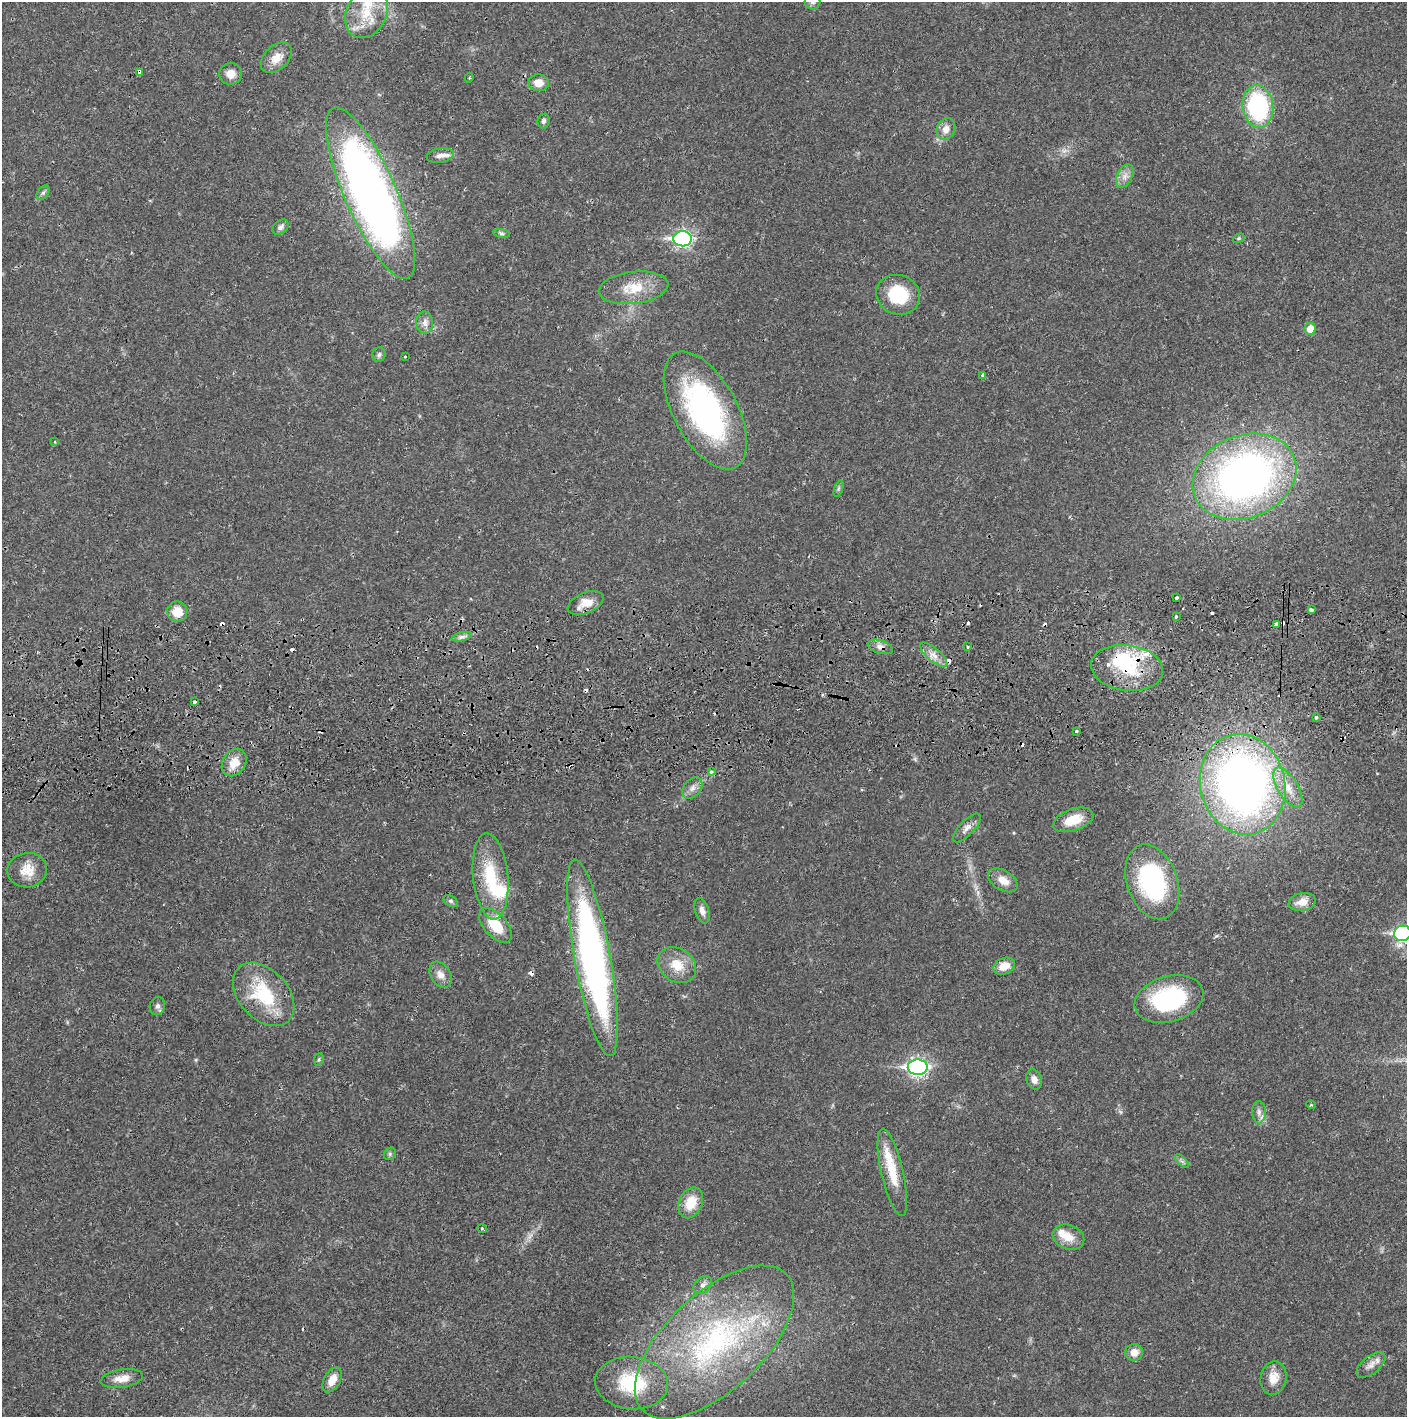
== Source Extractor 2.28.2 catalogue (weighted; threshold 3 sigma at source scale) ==
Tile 5 of 3 x 3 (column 2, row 2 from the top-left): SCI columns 1410-2814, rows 1471-2885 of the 4227 x 4359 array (HDU 1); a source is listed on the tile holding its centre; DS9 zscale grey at full resolution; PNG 1409 x 1419 px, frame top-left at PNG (2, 2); each listed source drawn as its Kron ellipse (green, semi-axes under 4 px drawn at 4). Shown black and unused: <1% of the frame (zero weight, under 2 of 3 exposures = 3% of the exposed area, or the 3 px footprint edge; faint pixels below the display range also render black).
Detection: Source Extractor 2.28.2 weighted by HDU 2 'WHT'; one run over the whole footprint, this tile lists its part. Background 0.0223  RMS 0.0035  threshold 0.0157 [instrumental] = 3 sigma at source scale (4.5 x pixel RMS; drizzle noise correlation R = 1.50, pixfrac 1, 0.05/0.05 arcsec/px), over >= 5 px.
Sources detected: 107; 1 too faint to see at this stretch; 2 inside a brighter object's white glare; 15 cosmic-ray / hot-pixel residue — neither listed nor drawn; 4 inside a brighter listed object's ellipse — not listed separately; the other 85 listed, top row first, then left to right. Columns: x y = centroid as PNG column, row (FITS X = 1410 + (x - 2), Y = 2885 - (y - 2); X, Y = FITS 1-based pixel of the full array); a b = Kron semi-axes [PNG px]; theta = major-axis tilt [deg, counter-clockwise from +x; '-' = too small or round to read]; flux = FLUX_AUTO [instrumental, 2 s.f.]
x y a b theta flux
812 2 8 7 - 1.1
366 13 26 20 64 11
276 58 18 12 44 4.5
139 72 4 3 - 6.4
231 74 11 11 - 3.1
469 78 5 3 - 0.41
539 83 10 8 -1 3.7
1258 106 21 15 -82 43
543 121 7 6 - 0.87
946 129 11 9 67 2.9
440 156 14 7 9 1.9
1125 176 12 7 62 2.2
43 193 8 5 53 0.81
370 193 93 26 -66 260
281 227 9 6 40 1.2
502 233 8 4 -9 0.69
1239 238 6 4 32 0.43
683 239 9 7 2 82
634 288 35 16 7 9.5
898 295 22 19 -22 15
425 323 11 8 -87 2
1310 329 6 6 - 4.5
379 355 7 6 - 0.9
405 357 3 2 - 0.46
983 375 3 3 - 1.6
705 410 65 32 -62 76
55 442 4 2 - 0.27
1245 477 53 41 23 170
838 488 8 4 71 0.64
1177 598 3 3 - 1.7
586 603 19 10 23 4.7
1311 610 4 3 - 1
177 612 10 10 - 5.2
1176 616 3 2 - 0.49
1276 625 4 3 - 3.2
462 637 10 4 13 1.2
880 647 13 6 -17 1.8
967 647 3 2 - 0.8
934 655 17 6 -41 2.8
1127 668 36 23 -7 20
194 702 3 3 - 0.68
1316 717 4 3 - 0.56
1076 731 3 3 - 0.9
234 763 14 11 55 5.1
711 772 3 3 - 1.1
1243 784 51 42 -76 220
1288 787 22 10 -59 5.4
692 788 12 8 50 2
1073 820 21 11 19 7.6
967 828 18 7 47 2.2
27 870 20 17 10 5.9
490 876 43 17 -84 19
1003 880 16 10 -31 3.9
1152 882 38 25 -70 43
450 901 8 5 -27 0.72
1302 902 13 9 11 3.8
702 911 13 7 -73 2
496 925 21 11 -47 9.4
1402 933 8 7 - 67
592 958 100 18 -80 140
677 965 21 16 -37 7.3
1004 966 11 8 24 4.9
440 975 14 10 -58 2.8
264 994 36 24 -48 22
1169 999 35 23 16 37
157 1006 9 7 72 1.3
319 1060 6 4 83 0.51
918 1067 10 7 1 110
1034 1079 10 7 -71 2.1
1311 1105 5 3 - 0.35
1259 1112 11 7 -89 1.6
390 1154 6 5 - 0.68
1182 1161 9 3 -45 0.73
892 1172 45 11 -77 10
691 1203 16 11 65 7.8
482 1229 5 3 - 0.4
1068 1237 16 12 -21 5
703 1285 10 7 41 1.4
714 1342 99 48 43 85
1134 1352 9 8 - 3.1
1371 1365 17 8 39 2.5
122 1378 21 9 10 3.9
1273 1378 17 13 79 4.8
332 1380 13 8 60 3.9
632 1383 36 26 -5 22
Overlapping masked pixels (flux is a lower limit): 4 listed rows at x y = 139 72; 880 647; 1127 668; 1243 784
Isophote crosses this tile's border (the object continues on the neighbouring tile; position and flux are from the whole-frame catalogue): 2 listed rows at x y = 812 2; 1402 933